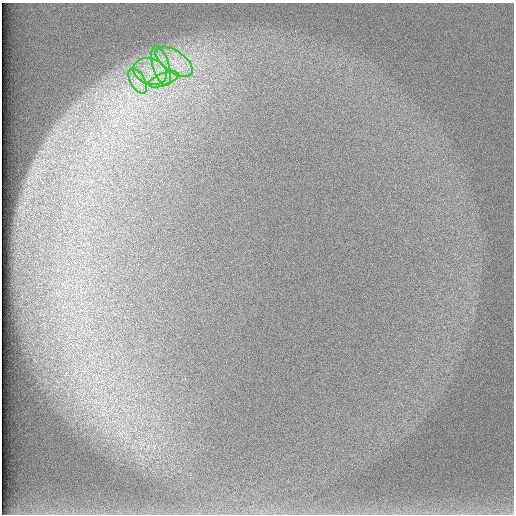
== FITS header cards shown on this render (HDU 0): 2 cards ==
NAXIS1  =                  512 /
NAXIS2  =                  512 /

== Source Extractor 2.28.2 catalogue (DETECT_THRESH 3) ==
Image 512 x 512 px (HDU 0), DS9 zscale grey, 1 PNG px = 1 image px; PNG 516 x 516 px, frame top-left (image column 1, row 512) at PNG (2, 3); each listed source drawn as its Kron ellipse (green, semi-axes under 4 px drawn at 4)
Background 97.4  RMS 2.9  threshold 8.74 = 3 sigma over >= 5 px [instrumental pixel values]
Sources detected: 5; all 5 listed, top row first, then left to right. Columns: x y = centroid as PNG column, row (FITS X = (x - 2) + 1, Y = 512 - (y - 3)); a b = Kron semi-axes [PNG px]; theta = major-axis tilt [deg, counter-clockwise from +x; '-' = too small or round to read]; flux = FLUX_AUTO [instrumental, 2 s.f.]
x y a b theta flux
174 62 21 10 -35 4800
161 66 21 8 -73 3500
150 71 17 13 -19 4500
164 79 16 6 21 2200
138 81 14 7 -61 1800